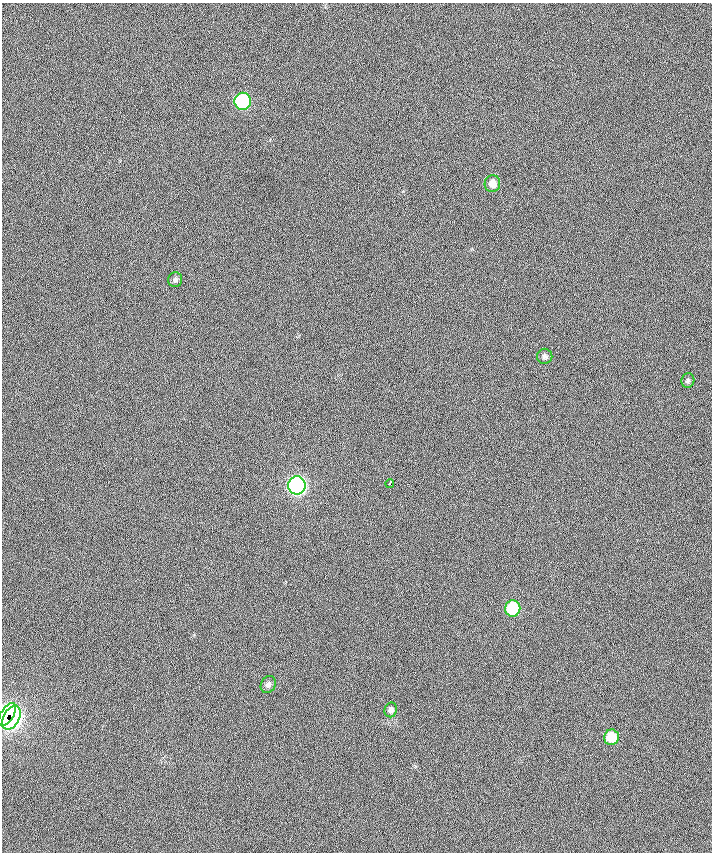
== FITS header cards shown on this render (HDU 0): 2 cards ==
NAXIS1  =                  710 /
NAXIS2  =                  850 /

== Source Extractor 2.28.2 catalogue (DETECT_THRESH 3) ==
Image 710 x 850 px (HDU 0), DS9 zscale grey, 1 PNG px = 1 image px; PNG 714 x 854 px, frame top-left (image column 1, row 850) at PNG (2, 3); each listed source drawn as its Kron ellipse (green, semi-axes under 4 px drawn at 4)
Background -0.506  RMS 23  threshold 68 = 3 sigma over >= 5 px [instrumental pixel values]
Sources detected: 13; all 13 listed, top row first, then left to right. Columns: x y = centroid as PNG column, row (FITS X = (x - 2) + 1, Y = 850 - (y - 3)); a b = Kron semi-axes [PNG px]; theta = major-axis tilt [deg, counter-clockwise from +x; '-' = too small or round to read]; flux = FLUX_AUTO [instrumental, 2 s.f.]
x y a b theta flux
243 101 8 8 - 170000
492 183 8 8 - 12000
175 280 7 7 - 4400
545 356 8 7 - 4700
688 381 7 6 - 3400
390 483 4 3 - 7900
297 485 9 9 - 520000
513 608 8 7 - 83000
268 685 9 7 61 5700
391 710 7 6 - 6300
7 715 13 6 57 130000
11 718 13 8 62 190000
611 737 8 7 - 37000